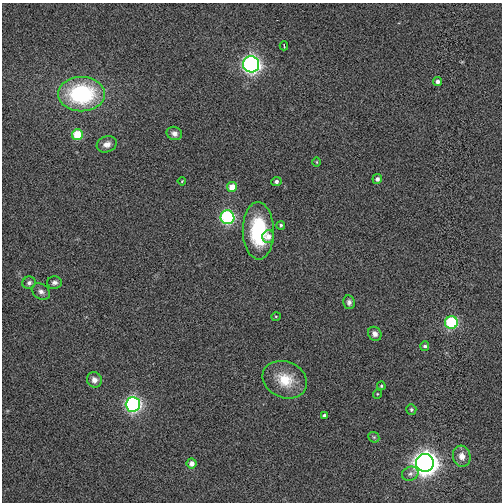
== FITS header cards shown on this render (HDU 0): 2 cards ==
NAXIS1  =                  500
NAXIS2  =                  500

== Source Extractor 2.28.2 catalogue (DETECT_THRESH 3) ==
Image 500 x 500 px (HDU 0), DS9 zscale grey, 1 PNG px = 1 image px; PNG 504 x 504 px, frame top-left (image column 1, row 500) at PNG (2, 3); each listed source drawn as its Kron ellipse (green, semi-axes under 4 px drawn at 4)
Background 0.011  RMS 0.15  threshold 0.443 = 3 sigma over >= 5 px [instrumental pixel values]
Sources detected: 36; all 36 listed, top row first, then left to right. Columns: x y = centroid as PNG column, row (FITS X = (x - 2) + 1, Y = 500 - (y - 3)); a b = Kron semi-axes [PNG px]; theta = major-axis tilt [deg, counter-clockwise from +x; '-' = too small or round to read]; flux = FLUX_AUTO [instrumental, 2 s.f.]
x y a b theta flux
284 46 4 2 - 8.9
251 64 8 8 - 3000
438 82 4 4 - 47
81 94 23 17 0 1200
174 133 8 6 -24 49
77 135 5 5 - 340
107 144 10 8 20 65
317 162 5 3 - 8.2
377 179 5 4 - 34
182 181 4 2 - 7.5
276 181 5 4 - 30
232 187 5 5 - 140
227 217 7 7 - 1300
281 225 4 4 - 21
258 231 28 15 -89 720
268 237 6 6 - 60
54 282 7 6 - 34
29 283 7 6 - 31
41 291 10 7 -34 46
349 302 7 5 -80 32
276 316 5 3 - 9.6
451 322 6 6 - 850
375 334 7 6 - 50
425 346 4 4 - 23
94 380 8 7 - 59
285 380 23 18 -24 280
381 386 4 3 - 11
377 394 5 3 - 8.5
133 404 7 7 - 2200
411 409 5 5 - 16
324 416 4 3 - 22
374 437 6 5 - 15
462 456 10 8 -75 84
192 463 5 5 - 64
425 463 9 9 - 8300
410 474 8 6 24 33